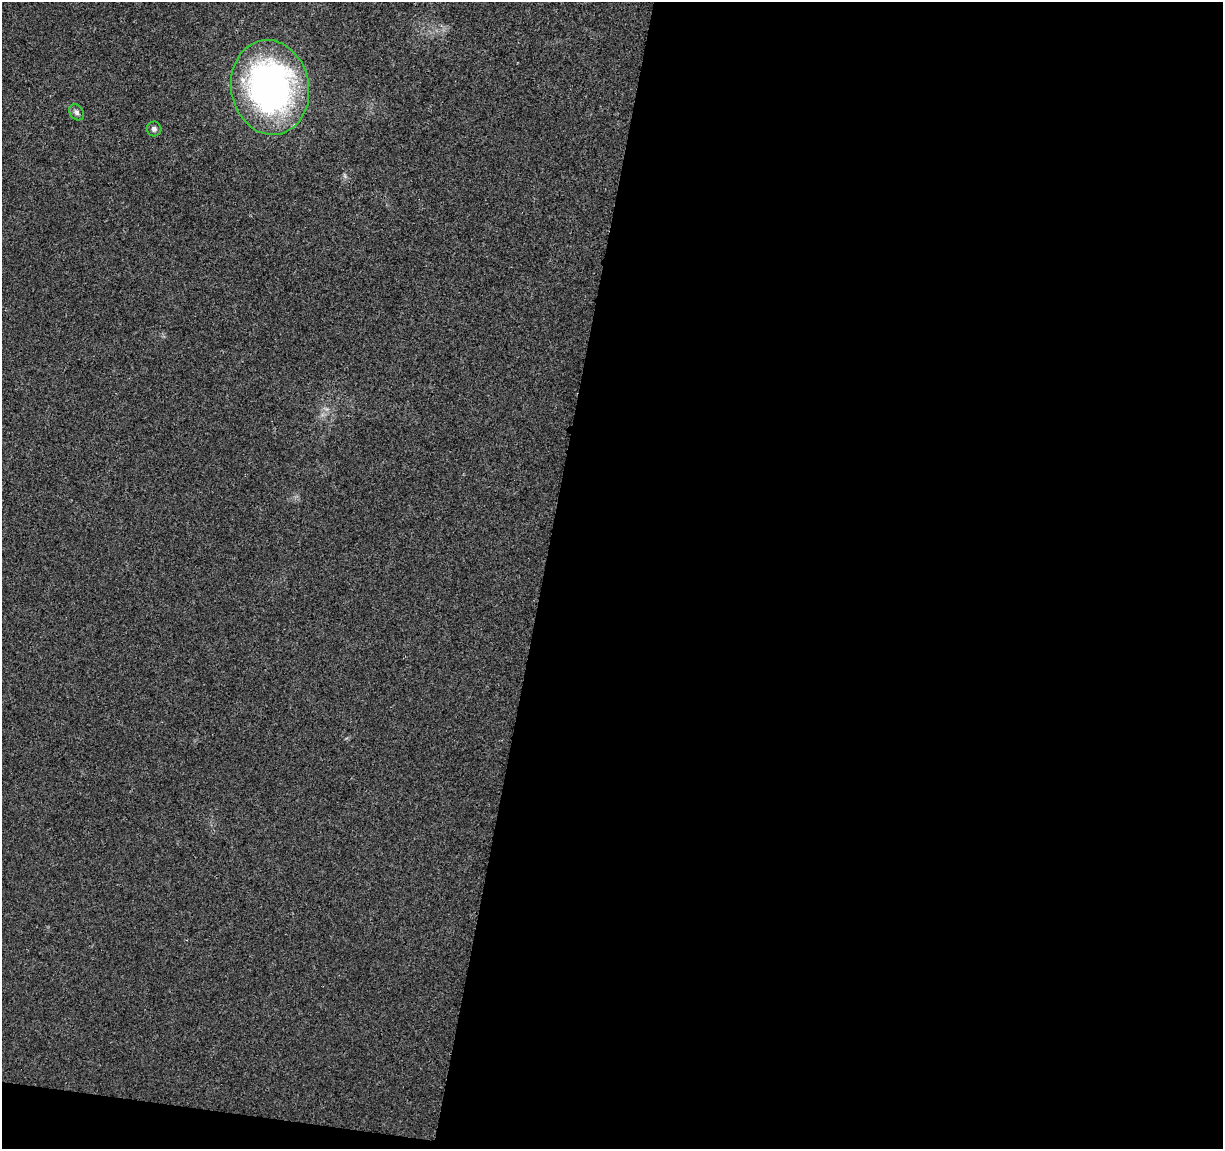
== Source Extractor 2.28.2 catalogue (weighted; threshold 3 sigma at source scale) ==
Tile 16 of 4 x 4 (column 4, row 4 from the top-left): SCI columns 3668-4888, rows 232-1378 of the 4900 x 5106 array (HDU 1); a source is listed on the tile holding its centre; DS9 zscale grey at full resolution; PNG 1225 x 1151 px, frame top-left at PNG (2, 2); each listed source drawn as its Kron ellipse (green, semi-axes under 4 px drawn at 4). Shown black and unused: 57% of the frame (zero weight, under 3 of 4 exposures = <1% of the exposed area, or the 3 px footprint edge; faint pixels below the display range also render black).
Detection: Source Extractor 2.28.2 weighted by HDU 2 'WHT'; one run over the whole footprint, this tile lists its part. Background 0.0199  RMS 0.0029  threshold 0.0128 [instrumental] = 3 sigma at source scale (4.5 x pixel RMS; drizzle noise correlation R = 1.50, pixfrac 1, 0.0396/0.0396 arcsec/px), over >= 5 px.
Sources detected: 3; all 3 listed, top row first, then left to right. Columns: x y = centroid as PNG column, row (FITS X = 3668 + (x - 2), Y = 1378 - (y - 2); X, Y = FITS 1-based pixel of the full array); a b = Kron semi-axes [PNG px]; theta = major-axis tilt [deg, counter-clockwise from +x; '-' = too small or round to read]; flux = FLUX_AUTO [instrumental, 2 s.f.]
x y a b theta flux
270 87 47 39 -80 100
77 112 9 6 -52 0.85
154 129 7 7 - 0.8